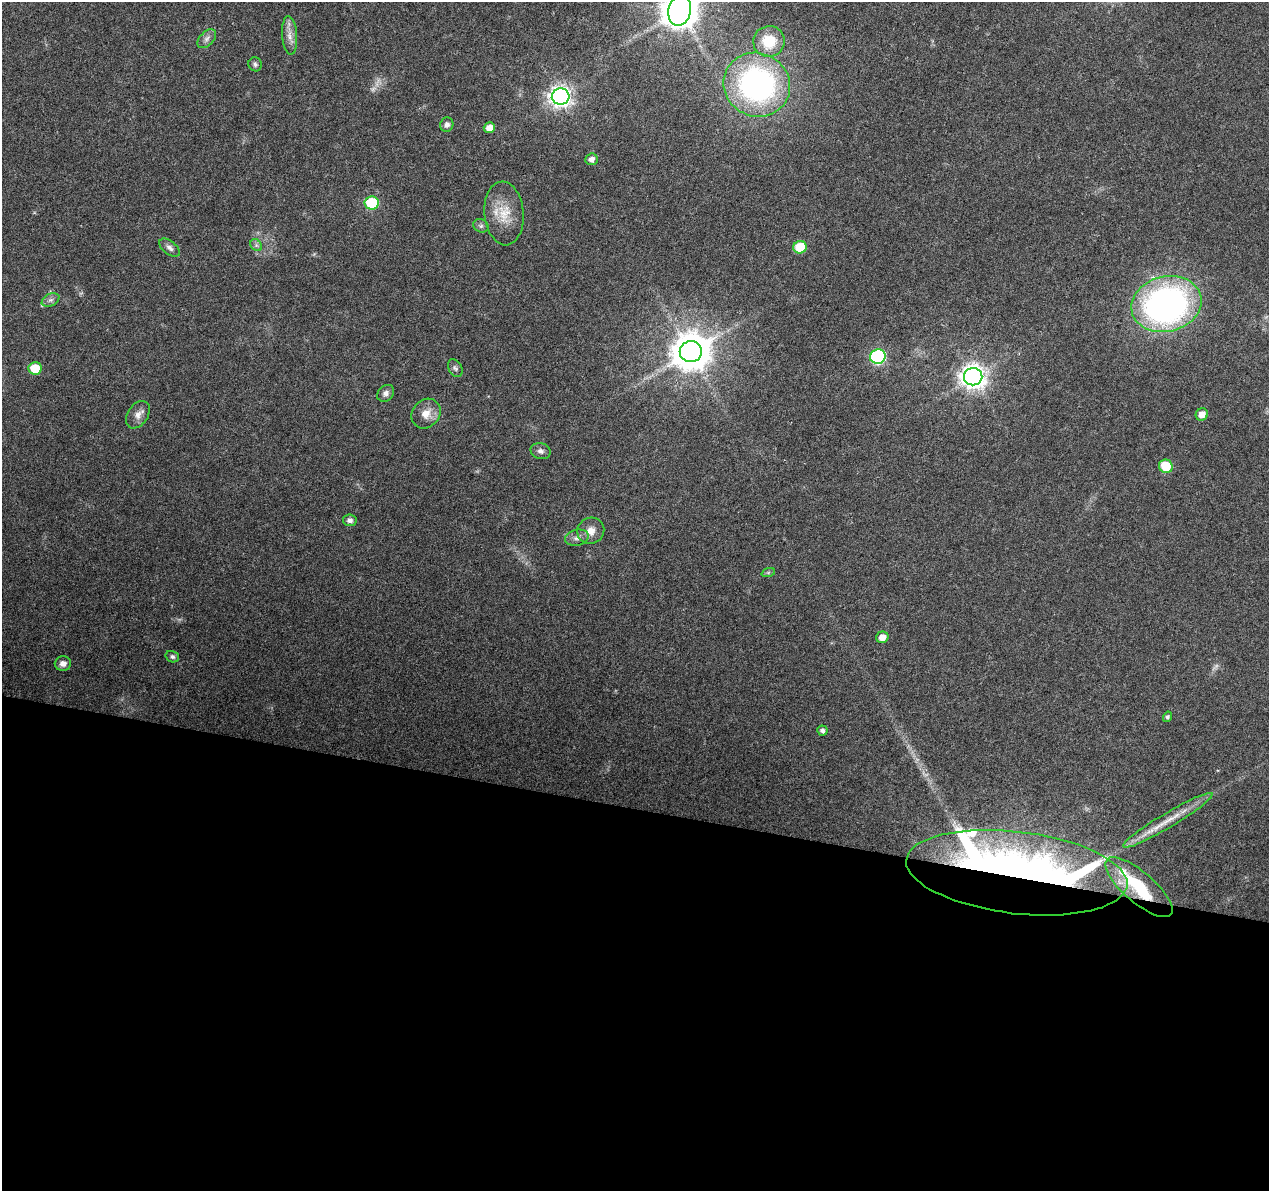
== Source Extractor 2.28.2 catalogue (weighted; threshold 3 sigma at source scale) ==
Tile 14 of 4 x 4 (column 2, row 4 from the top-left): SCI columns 1274-2540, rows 284-1472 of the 5074 x 5261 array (HDU 1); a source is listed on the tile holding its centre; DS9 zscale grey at full resolution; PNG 1271 x 1193 px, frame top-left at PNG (2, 2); each listed source drawn as its Kron ellipse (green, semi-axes under 4 px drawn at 4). Shown black and unused: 32% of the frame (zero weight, under 3 of 6 exposures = <1% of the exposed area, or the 3 px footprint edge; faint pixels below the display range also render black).
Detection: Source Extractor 2.28.2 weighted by HDU 2 'WHT'; one run over the whole footprint, this tile lists its part. Background 0.0432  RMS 0.0035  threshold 0.0145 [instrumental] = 3 sigma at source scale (4.09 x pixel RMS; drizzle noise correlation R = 1.36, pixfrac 0.8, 0.0396/0.0396 arcsec/px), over >= 5 px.
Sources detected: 48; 2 too faint to see at this stretch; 3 inside a brighter object's white glare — neither listed nor drawn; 2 inside a brighter listed object's ellipse — not listed separately; the other 41 listed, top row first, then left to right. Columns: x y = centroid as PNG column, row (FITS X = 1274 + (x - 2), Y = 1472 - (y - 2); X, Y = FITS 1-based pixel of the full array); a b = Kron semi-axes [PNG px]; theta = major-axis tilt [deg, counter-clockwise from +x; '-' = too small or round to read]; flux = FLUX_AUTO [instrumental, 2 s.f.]
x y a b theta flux
680 10 15 11 79 900
290 35 19 7 -86 2.8
207 39 11 7 45 1.5
769 41 16 15 - 9.6
255 64 7 6 - 0.81
757 85 33 31 -26 83
561 97 9 8 - 240
447 125 7 6 - 1.1
489 128 5 5 - 2.6
591 159 6 5 - 1.6
372 203 7 6 - 23
504 213 32 19 -85 9.4
481 226 8 6 -25 0.93
256 245 7 5 -46 0.77
800 247 7 6 - 13
169 248 12 6 -40 1.3
51 300 9 6 26 1.2
1166 304 35 27 14 140
691 352 11 10 - 920
878 357 8 7 - 64
35 368 6 6 - 8.8
455 368 9 6 -60 0.94
973 377 9 8 - 350
386 393 9 7 46 1.4
426 414 16 13 47 4.2
1202 414 6 6 - 2.8
138 415 15 10 55 2.6
540 451 10 8 -15 1.4
1166 466 7 6 - 10
350 520 7 6 - 1.4
591 531 14 13 - 3.7
577 538 12 8 15 1.9
768 573 7 4 19 0.5
882 637 6 5 - 2.6
172 657 7 5 -17 0.78
63 664 8 7 - 1.7
1168 717 5 4 - 0.65
822 731 5 5 - 0.95
1168 820 52 7 31 7.6
1017 873 111 41 -7 220
1139 887 42 15 -41 23
Overlapping masked pixels (flux is a lower limit): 2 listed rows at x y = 1017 873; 1139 887
Isophote crosses this tile's border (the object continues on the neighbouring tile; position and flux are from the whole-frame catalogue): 1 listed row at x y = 680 10